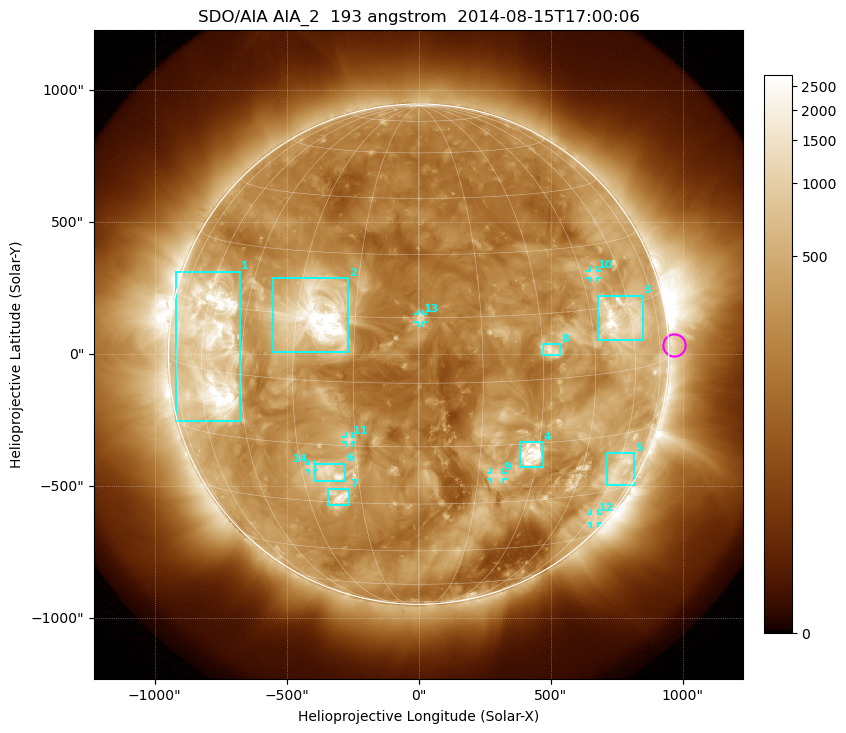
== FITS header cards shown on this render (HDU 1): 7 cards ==
TELESCOP= 'SDO/AIA'
INSTRUME= 'AIA_2'
WAVELNTH=                  193
WAVEUNIT= 'angstrom'
DATE-OBS= '2014-08-15T17:00:06.84'
CTYPE1  = 'HPLN-TAN'
CTYPE2  = 'HPLT-TAN'

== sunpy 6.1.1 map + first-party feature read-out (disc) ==
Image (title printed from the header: SDO/AIA AIA_2  193 angstrom  2014-08-15T17:00:06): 1024 x 1024 px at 2.4 arcsec/px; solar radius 948 arcsec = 395 px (full disc in frame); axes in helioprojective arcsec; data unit not stated in the header (colour bar unlabelled)
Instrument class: DISC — disc imager (sunpy class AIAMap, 193 A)
Bright regions (active regions / flare kernels): reference = the median radial profile (limb darkening/brightening removed); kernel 9 px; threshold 5 sigma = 675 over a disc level ~263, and >= 1.15x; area >= 12 px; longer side >= 9 px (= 22 arcsec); searched inside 0.97 R_sun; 14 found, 14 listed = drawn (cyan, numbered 1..; 6 of them under ~33 arcsec drawn as corner ticks so the feature stays visible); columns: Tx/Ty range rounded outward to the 5 arcsec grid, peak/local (2 s.f.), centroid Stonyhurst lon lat
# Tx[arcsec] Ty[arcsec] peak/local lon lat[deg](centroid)
1 -920..-675 -255..315 13 -56 +6
2 -555..-265 10..290 18 -25 +15
3 680..850 50..220 10 +56 +12
4 385..470 -430..-330 16 +28 -18
5 710..815 -500..-375 4.3 +62 -24
6 -390..-275 -480..-415 6.7 -22 -22
7 -345..-265 -570..-510 7.8 -21 -28
8 470..540 -5..40 5.9 +32 +7
9 275..320 -475..-445 3.7 +20 -23
10 645..675 285..320 4.1 +49 +23
11 -275..-250 -335..-310 4.1 -16 -14
12 650..680 -640..-605 3.1 +64 -38
13 -5..20 120..150 5.8 +1 +15
14 -415..-395 -440..-415 3.8 -27 -21
Off-limb structures (1.02-1.3 R_sun): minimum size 162 px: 2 found; the strongest spans PA ~225..300 deg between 1.02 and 1.3 R_sun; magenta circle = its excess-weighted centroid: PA ~270 deg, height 1.02 R_sun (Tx ~970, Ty ~35 arcsec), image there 2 x the reference